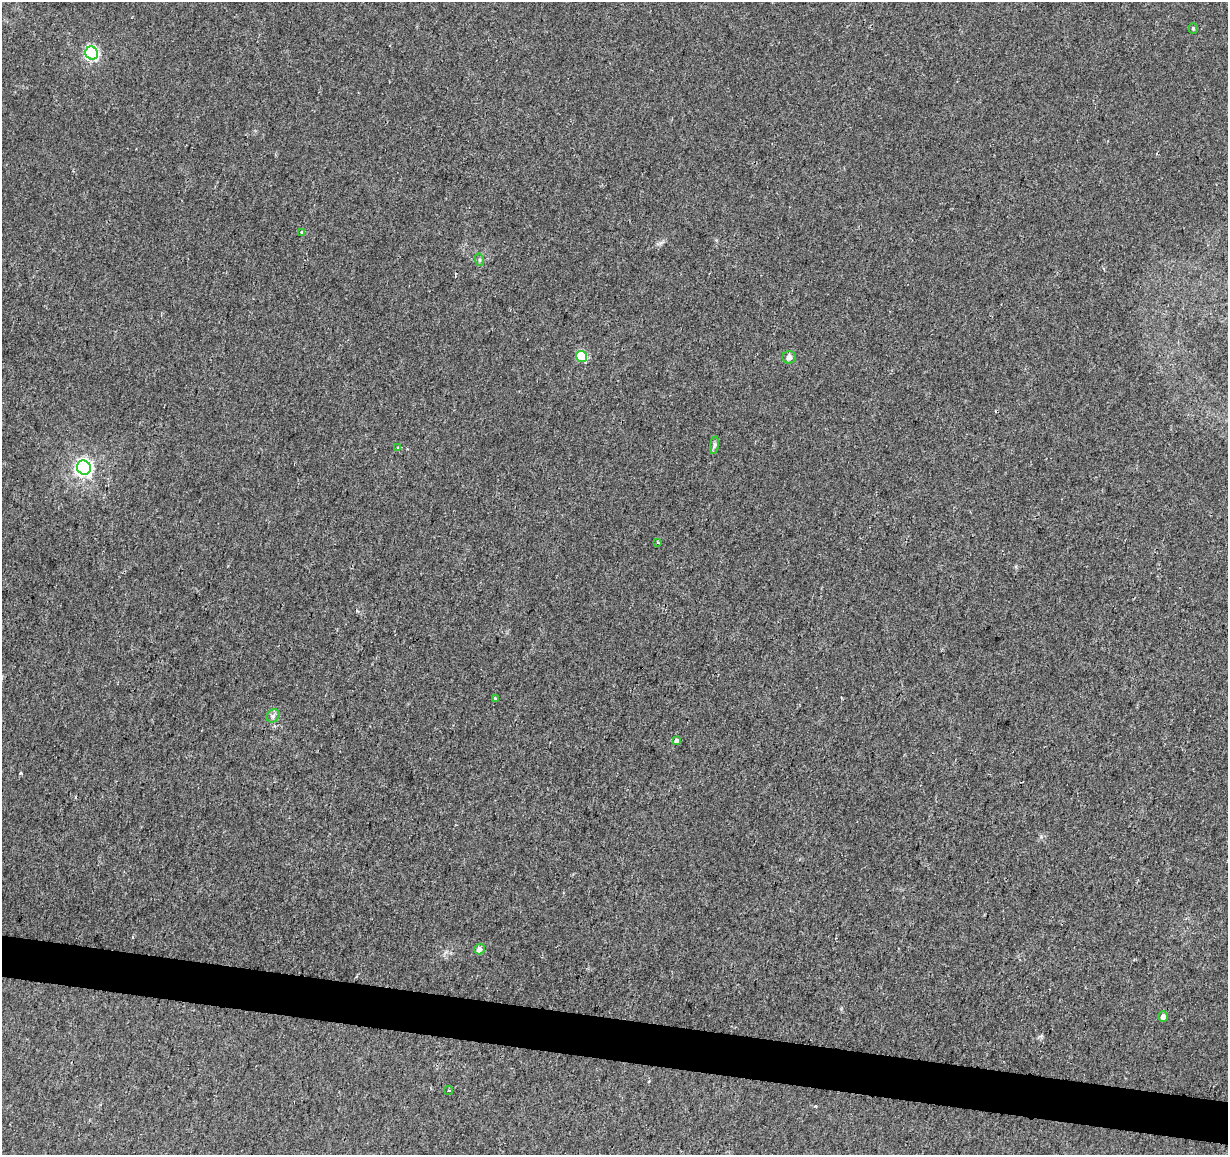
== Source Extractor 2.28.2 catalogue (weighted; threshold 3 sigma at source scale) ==
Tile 6 of 4 x 4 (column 2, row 2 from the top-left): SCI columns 1227-2452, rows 2529-3681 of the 4913 x 5118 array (HDU 1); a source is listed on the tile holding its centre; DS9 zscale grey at full resolution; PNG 1230 x 1157 px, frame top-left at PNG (2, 2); each listed source drawn as its Kron ellipse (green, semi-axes under 4 px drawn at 4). Shown black and unused: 4% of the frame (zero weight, under 2 of 3 exposures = <1% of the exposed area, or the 3 px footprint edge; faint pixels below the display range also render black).
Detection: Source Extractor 2.28.2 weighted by HDU 2 'WHT'; one run over the whole footprint, this tile lists its part. Background 0.00516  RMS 0.0036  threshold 0.016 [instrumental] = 3 sigma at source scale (4.5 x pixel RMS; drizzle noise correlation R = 1.50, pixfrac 1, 0.0396/0.0396 arcsec/px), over >= 5 px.
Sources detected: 17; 1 cosmic-ray / hot-pixel residue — neither listed nor drawn; the other 16 listed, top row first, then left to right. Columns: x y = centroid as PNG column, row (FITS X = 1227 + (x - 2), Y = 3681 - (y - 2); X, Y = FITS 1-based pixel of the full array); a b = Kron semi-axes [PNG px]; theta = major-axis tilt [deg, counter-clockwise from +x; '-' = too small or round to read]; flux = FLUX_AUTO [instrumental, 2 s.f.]
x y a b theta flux
1193 28 5 4 - 0.51
92 53 7 6 - 65
301 232 4 3 - 0.44
480 260 6 4 -72 0.54
582 356 6 5 - 23
789 357 6 6 - 1.9
714 445 9 4 82 0.78
398 448 4 3 - 0.44
84 468 7 6 - 160
658 542 2 2 - 0.33
495 699 3 3 - 1.5
273 716 7 6 - 1
676 740 4 3 - 1.6
479 949 5 5 - 2
1163 1017 5 5 - 1.8
449 1090 4 3 - 0.33
Unlisted compact peaks at least as high as the median listed source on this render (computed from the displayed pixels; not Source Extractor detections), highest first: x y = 21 773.